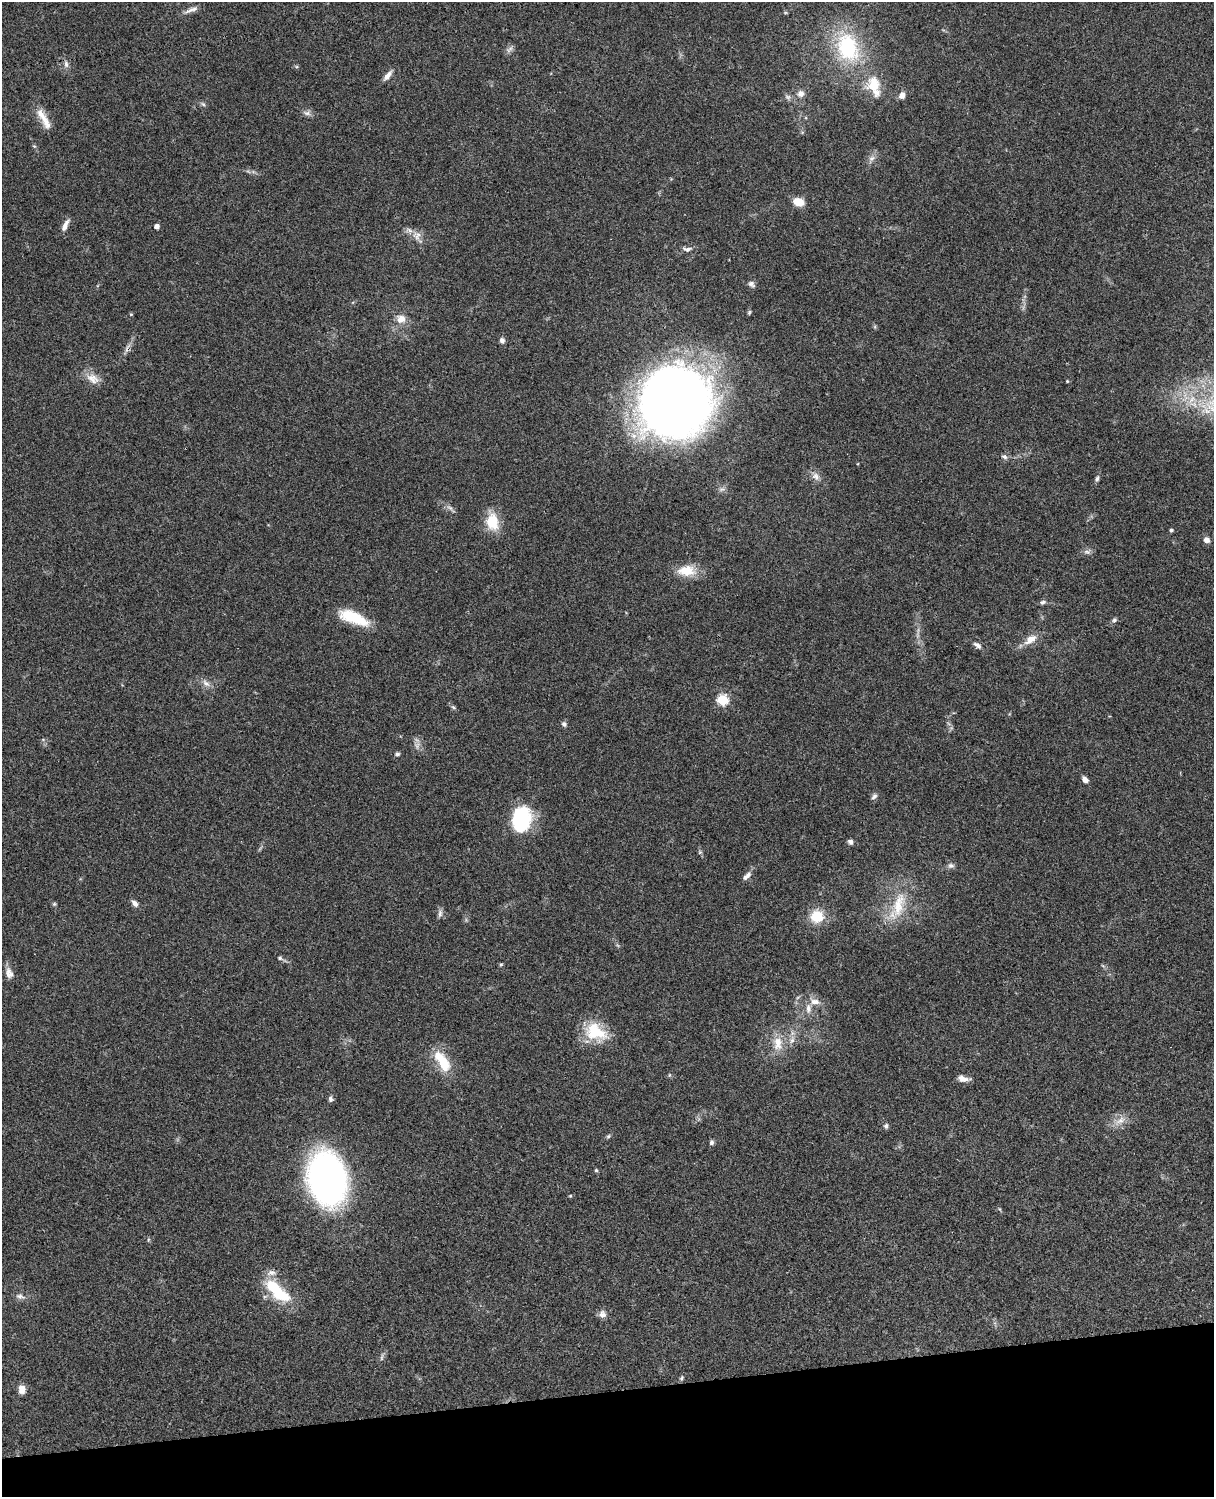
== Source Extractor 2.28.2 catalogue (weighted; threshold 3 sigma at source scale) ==
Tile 10 of 4 x 3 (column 2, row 3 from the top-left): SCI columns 1333-2544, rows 277-1771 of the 5086 x 4926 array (HDU 1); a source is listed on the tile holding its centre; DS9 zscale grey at full resolution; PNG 1216 x 1499 px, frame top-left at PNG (2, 2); no overlay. Shown black and unused: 7% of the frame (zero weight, under 3 of 4 exposures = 6% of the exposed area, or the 3 px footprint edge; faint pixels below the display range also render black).
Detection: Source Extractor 2.28.2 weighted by HDU 2 'WHT'; one run over the whole footprint, this tile lists its part. Background 0.0781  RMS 0.0059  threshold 0.0264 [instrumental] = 3 sigma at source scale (4.5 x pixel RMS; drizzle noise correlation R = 1.50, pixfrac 1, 0.05/0.05 arcsec/px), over >= 5 px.
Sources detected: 88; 1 too faint to see at this stretch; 1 cosmic-ray / hot-pixel residue — not listed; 2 inside a brighter listed object's ellipse — not listed separately; the other 84 listed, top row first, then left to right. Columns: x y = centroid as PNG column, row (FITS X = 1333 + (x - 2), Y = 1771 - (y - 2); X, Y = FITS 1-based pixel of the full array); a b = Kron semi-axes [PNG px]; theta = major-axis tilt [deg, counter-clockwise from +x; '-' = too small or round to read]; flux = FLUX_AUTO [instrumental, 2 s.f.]
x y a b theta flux
191 10 20 6 21 3.2
847 47 39 28 -67 51
509 49 12 6 42 2
66 64 10 6 -82 2.2
388 75 15 6 50 3.6
874 86 17 11 -73 19
801 94 9 8 - 3.3
902 95 8 7 - 3.4
788 97 9 7 -33 1.8
203 104 7 4 -44 1.1
307 113 12 7 -8 2.4
44 119 32 9 -60 8.7
34 146 7 4 -43 0.85
871 158 10 7 44 2.6
798 202 9 7 -16 11
65 225 17 6 64 3.6
157 226 4 4 - 3
417 235 16 12 -66 5.4
687 249 14 7 -3 2.6
751 284 10 7 -48 2.1
749 312 6 4 69 0.85
131 314 4 4 - 0.58
401 319 13 11 -2 5.9
502 340 7 6 - 2.1
93 379 20 12 -30 6.9
1067 381 4 3 - 0.54
675 403 61 59 85 610
1004 457 8 6 -31 1.7
816 476 13 9 -45 3.7
1097 479 9 5 72 1.5
450 508 17 4 -41 2.2
492 521 24 15 -80 15
1171 530 4 4 - 1.2
1207 540 7 6 - 3.2
1087 552 10 6 -2 2.1
686 571 25 14 0 13
1042 602 9 5 17 1.6
354 618 36 13 -21 21
1114 620 7 6 - 1.3
1031 639 17 9 36 6.9
977 645 12 6 -30 2.4
206 683 13 8 -43 3.5
722 700 6 5 - 47
453 707 9 4 -36 1.1
564 724 7 6 - 1.6
397 754 5 5 - 1.4
1085 780 8 5 -50 2.7
874 796 9 6 46 1.7
521 819 25 18 79 47
850 842 7 6 - 1.8
951 865 9 7 0 2
748 874 9 7 36 2.3
135 903 9 6 -50 2.8
54 904 5 5 - 0.84
898 906 48 17 69 23
440 913 13 6 86 2
817 916 12 11 - 17
280 958 7 5 -25 1.2
501 964 5 4 - 0.73
1103 966 6 4 -19 0.79
9 973 15 9 -70 4.2
815 1002 16 8 -8 4.7
808 1008 15 8 88 4.4
596 1032 30 20 -28 22
792 1040 11 7 72 3.4
778 1043 21 13 -88 10
442 1061 33 13 -57 18
669 1075 6 4 90 0.73
963 1079 15 7 -11 3.7
331 1099 8 6 -80 1.5
1120 1121 19 8 36 5.7
886 1126 6 6 - 1.5
608 1136 6 5 - 0.97
711 1142 7 6 - 1.3
596 1170 5 5 - 0.73
327 1179 39 27 -81 290
570 1196 4 4 - 0.59
148 1240 6 4 72 0.67
277 1290 39 15 -43 30
20 1296 14 7 -12 2.8
602 1314 10 10 - 3.1
382 1357 13 3 82 1.3
681 1378 8 5 55 1.1
22 1389 10 7 -81 4.5